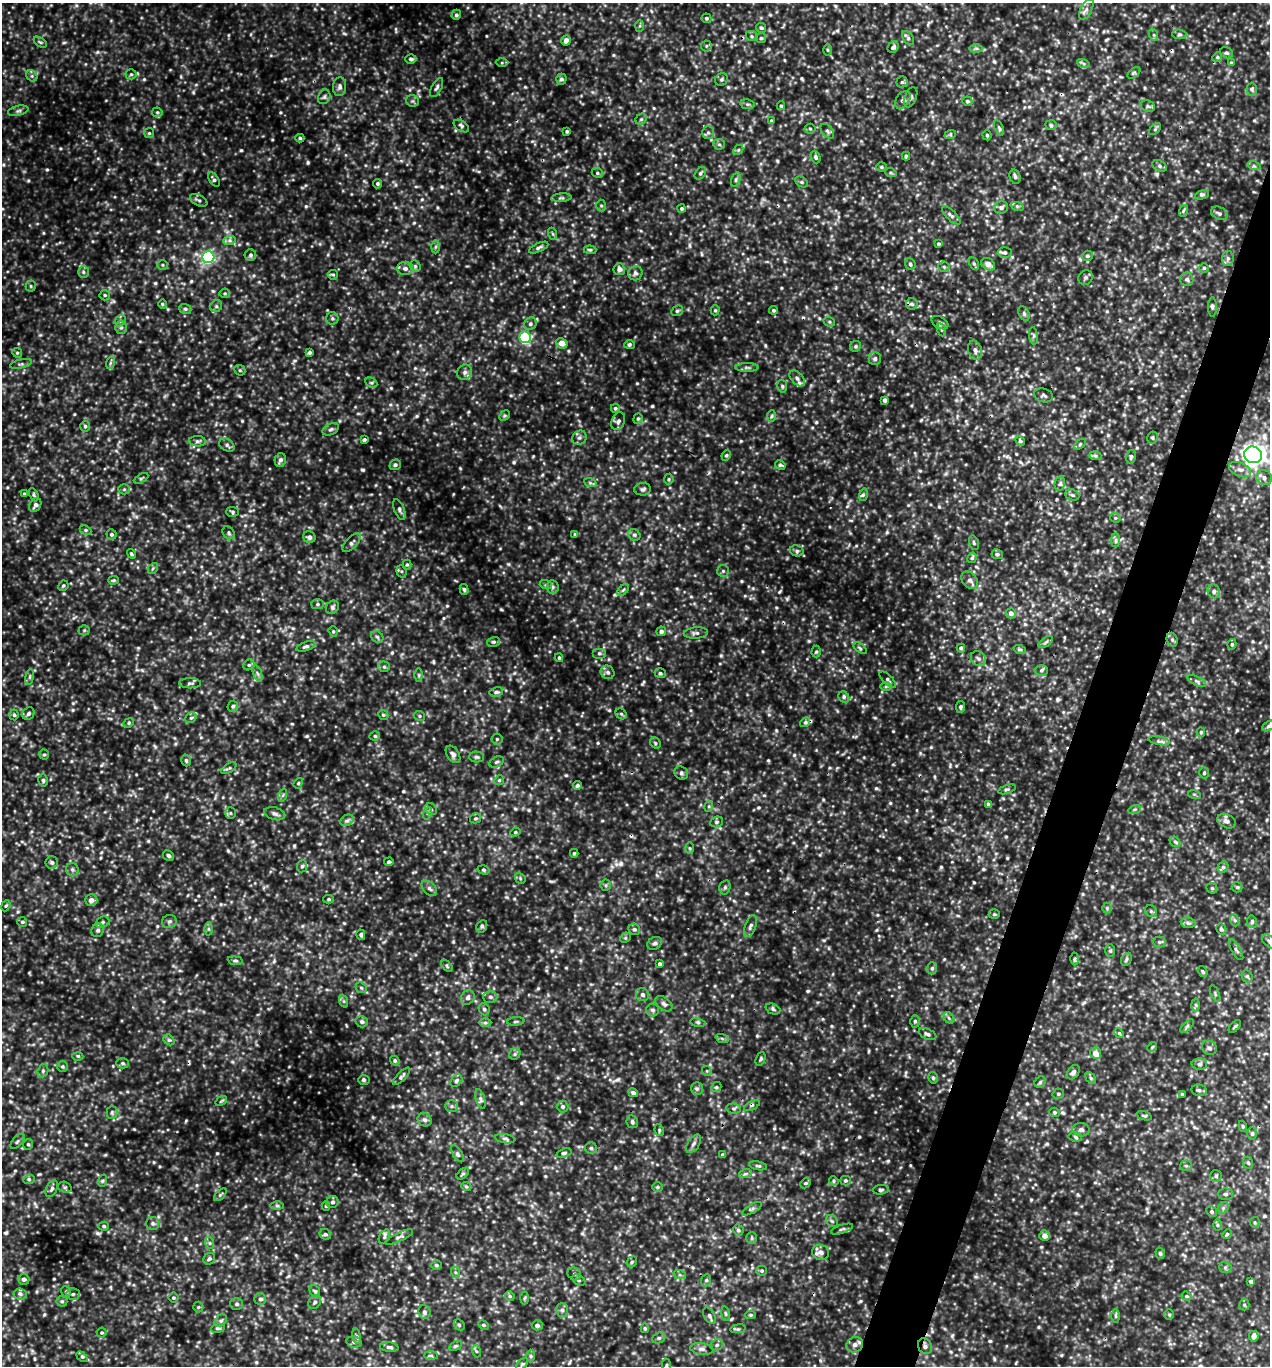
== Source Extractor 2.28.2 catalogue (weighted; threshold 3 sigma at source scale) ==
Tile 10 of 4 x 4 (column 2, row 3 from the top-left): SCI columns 1405-2672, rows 1369-2732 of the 5500 x 5491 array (HDU 1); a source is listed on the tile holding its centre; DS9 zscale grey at full resolution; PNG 1272 x 1368 px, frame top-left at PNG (2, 3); each listed source drawn as its Kron ellipse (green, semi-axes under 4 px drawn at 4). Shown black and unused: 4% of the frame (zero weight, under 3 of 5 exposures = <1% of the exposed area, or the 3 px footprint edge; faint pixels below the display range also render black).
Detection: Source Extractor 2.28.2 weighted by HDU 2 'WHT'; one run over the whole footprint, this tile lists its part. Background 0.356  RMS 0.067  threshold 0.303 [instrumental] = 3 sigma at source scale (4.5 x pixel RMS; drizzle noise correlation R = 1.50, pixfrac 1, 0.05/0.05 arcsec/px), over >= 5 px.
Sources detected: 807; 1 cosmic-ray / hot-pixel residue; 1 long thin detection or spike segment (spike, bleed or trail) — neither listed nor drawn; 6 inside a brighter listed object's ellipse — not listed separately; of the other 799, all 500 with FLUX_AUTO >= 9.29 (the completeness limit of this list) listed and drawn (299 fainter detections not listed), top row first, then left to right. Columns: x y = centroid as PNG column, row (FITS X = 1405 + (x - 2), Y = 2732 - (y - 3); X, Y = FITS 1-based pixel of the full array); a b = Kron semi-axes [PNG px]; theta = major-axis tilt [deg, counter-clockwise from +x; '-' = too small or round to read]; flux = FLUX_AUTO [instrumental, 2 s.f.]
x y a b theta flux
1086 9 11 5 63 29
456 15 5 5 - 14
706 18 5 5 - 13
640 26 6 4 88 9.8
761 28 5 5 - 12
1179 34 7 4 -5 14
1154 35 6 4 -71 11
752 36 6 5 - 11
761 38 5 5 - 11
908 38 7 5 -55 16
566 40 5 5 - 42
40 42 7 4 -36 10
706 46 5 5 - 11
893 47 6 5 - 17
976 48 7 4 0 14
827 50 6 4 -88 10
1227 53 7 5 -27 14
1217 57 5 4 - 9.7
411 59 5 5 - 14
502 63 6 4 1 11
1083 63 6 4 -19 13
1231 63 4 4 - 10
1134 73 7 4 37 12
131 74 5 5 - 11
32 76 6 5 - 13
561 79 5 5 - 15
722 79 7 6 - 14
902 82 5 5 - 12
340 87 9 6 84 27
437 87 10 5 62 17
1252 89 6 5 - 13
324 97 7 6 - 17
911 97 10 6 67 21
903 100 10 6 55 20
412 101 6 6 - 14
967 101 5 4 - 12
747 104 7 5 -10 13
781 106 4 3 - 9.7
1148 106 7 5 -22 16
18 111 10 5 12 17
157 112 5 5 - 9.8
641 119 6 5 - 11
771 121 4 4 - 9.3
1051 125 6 5 - 13
461 126 8 5 -33 17
999 128 8 4 -71 13
810 129 5 5 - 11
1155 129 7 4 46 11
567 131 4 4 - 10
827 131 8 5 -49 17
149 133 5 5 - 9.7
708 133 6 5 - 15
950 135 6 4 19 9.5
987 135 5 4 - 11
300 138 4 4 - 11
719 144 6 5 - 13
738 150 5 4 - 9.9
906 156 4 3 - 9.4
816 157 6 4 -69 15
1159 166 7 5 -28 16
1254 166 7 4 -18 13
881 167 5 4 - 11
597 173 6 4 -22 9.8
700 173 7 5 51 12
891 173 6 4 -19 9.4
1015 177 7 5 -74 15
214 179 8 4 -58 14
736 180 7 4 72 13
801 182 7 5 -27 13
377 184 5 4 - 12
1202 195 7 4 18 14
561 198 10 4 4 14
199 200 9 5 -28 17
601 206 6 5 - 11
1017 206 7 4 -18 11
1001 207 7 6 - 21
682 208 4 4 - 10
1183 211 6 3 72 10
1219 213 9 6 -28 18
951 215 12 5 -44 20
553 234 6 4 -71 10
229 241 6 4 19 15
938 244 4 4 - 9.4
435 247 6 4 88 12
539 248 10 4 24 19
590 250 6 4 -1 12
1005 252 7 5 0 15
250 255 6 6 - 14
1087 256 5 5 - 14
208 257 6 6 - 1200
1228 258 7 6 - 20
910 264 6 5 - 14
974 264 6 4 -62 12
988 264 7 5 -36 60
163 265 5 5 - 10
415 266 6 5 - 13
944 267 6 5 - 12
405 268 8 6 -1 25
1204 268 5 4 - 10
619 269 6 5 - 33
83 272 6 5 - 13
635 273 7 7 - 21
333 275 5 5 - 9.3
1085 278 8 7 - 18
1187 279 7 6 - 20
31 286 5 5 - 10
225 293 5 4 - 10
105 295 5 5 - 11
162 304 4 3 - 9.3
912 304 6 5 - 13
216 306 6 5 - 16
1212 307 10 4 -90 15
185 309 6 5 - 13
715 310 5 4 - 10
774 310 4 4 - 12
677 311 6 5 - 12
1024 313 8 5 -65 15
332 318 6 6 - 14
120 321 6 4 46 12
829 322 6 4 -21 10
940 323 9 5 -31 17
530 324 6 6 - 18
121 327 6 5 - 15
942 330 6 4 -70 12
1033 336 8 4 -82 14
525 337 6 6 - 770
562 343 6 5 - 65
629 345 5 4 - 12
856 346 6 5 - 13
975 350 10 6 -71 32
310 352 4 3 - 12
17 353 5 4 - 9.8
875 359 6 6 - 20
110 363 6 4 71 10
21 364 11 4 13 17
747 367 11 4 0 16
240 370 6 5 - 10
465 372 8 7 - 26
797 378 9 6 -46 23
371 383 6 4 -28 11
782 386 6 5 - 13
1043 395 9 7 -17 18
885 400 4 3 - 20
615 408 4 4 - 11
504 416 6 4 45 10
772 416 6 4 88 9.7
638 419 5 4 - 9.6
618 421 9 6 66 21
85 426 5 4 - 11
331 429 8 5 28 16
579 438 7 6 - 20
1153 438 6 5 - 13
364 440 4 3 - 12
197 441 8 5 -4 17
1020 441 5 4 - 11
1080 444 6 3 37 10
227 445 8 6 -34 17
726 455 5 4 - 10
1253 455 9 8 - 3400
1095 456 6 4 -3 13
1131 457 7 5 78 14
280 460 7 5 76 23
395 465 6 5 - 13
780 465 5 4 - 12
1240 470 11 7 -22 38
141 478 8 3 29 9.8
1264 478 8 7 - 31
669 479 5 5 - 10
590 482 6 4 -21 12
1060 483 7 5 77 15
124 489 5 5 - 11
643 489 8 6 2 16
24 494 3 3 - 14
34 495 7 4 -61 11
863 495 6 4 74 14
1072 495 7 5 -21 15
35 505 7 5 60 23
399 510 11 5 -69 20
233 512 6 5 - 12
1115 518 5 4 - 9.8
85 530 6 4 -27 11
229 533 7 5 -56 14
111 534 5 5 - 14
575 534 4 4 - 11
634 535 6 5 - 14
309 537 6 6 - 20
1116 540 7 4 90 14
352 543 12 5 46 20
974 543 7 4 -73 11
797 551 7 5 -14 16
131 554 5 4 - 10
997 554 6 5 - 14
972 558 5 4 - 11
407 565 5 4 - 9.4
153 568 6 4 46 11
401 571 6 5 - 11
723 571 6 6 - 13
114 580 5 4 - 9.4
970 580 10 7 -49 29
546 585 6 4 -17 9.7
63 586 5 5 - 11
553 587 7 6 - 16
464 589 5 4 - 11
623 590 7 4 45 12
1214 591 7 6 - 21
317 604 6 5 - 12
332 607 7 6 - 16
1011 613 5 5 - 31
84 630 5 5 - 9.9
661 631 5 4 - 18
333 632 5 4 - 9.6
696 633 12 5 4 22
377 637 7 5 -44 13
1172 640 7 5 -70 14
494 642 6 5 - 13
1046 642 8 4 36 13
1232 644 5 4 - 11
306 646 10 4 18 17
860 648 8 4 -37 13
961 648 4 4 - 13
1020 650 6 4 -19 9.9
816 652 6 4 89 12
599 653 7 5 0 15
559 658 4 3 - 9.6
978 658 8 7 - 23
249 665 6 5 - 12
384 667 5 5 - 12
1041 670 6 5 - 15
607 672 7 6 - 20
660 673 5 5 - 12
258 674 8 3 -71 15
419 675 6 4 -90 11
30 677 8 4 81 12
888 680 10 5 -45 17
1196 681 10 4 -27 17
190 683 11 5 0 19
886 686 6 4 -1 11
496 692 7 4 10 16
844 697 6 5 - 14
233 706 6 5 - 13
960 707 6 4 81 12
28 714 6 5 - 16
621 714 6 5 - 10
14 715 5 4 - 10
383 715 5 4 - 11
419 716 6 4 -23 9.9
191 718 6 5 - 13
805 722 5 4 - 14
129 723 5 4 - 10
1269 726 7 4 28 11
1201 732 5 4 - 9.7
375 736 5 4 - 11
497 739 5 5 - 11
1159 741 11 3 -10 17
655 743 6 5 - 11
453 754 9 6 -57 24
44 755 5 4 - 9.9
476 757 7 5 -2 14
186 760 6 4 -73 12
496 762 8 5 27 13
229 768 8 4 34 12
681 773 7 6 - 17
1204 773 5 5 - 12
43 780 6 4 -74 13
499 780 5 4 - 9.3
298 783 5 4 - 9.9
577 785 4 4 - 14
1007 789 9 4 17 13
1194 794 6 4 -18 10
283 795 6 4 71 11
988 804 4 4 - 14
709 806 5 3 - 9.4
431 809 6 5 - 14
1135 809 6 4 18 11
230 813 5 5 - 11
428 813 6 4 71 12
275 814 11 6 -15 25
475 818 5 5 - 10
347 820 7 5 27 19
1227 821 10 6 -23 25
717 822 6 5 - 13
515 832 5 4 - 9.4
1175 842 6 4 -41 11
690 848 6 4 -88 9.4
574 853 4 3 - 9.6
168 856 5 5 - 15
52 862 6 6 - 18
389 862 5 4 - 12
302 866 6 5 - 12
1223 867 6 5 - 14
72 870 7 6 - 16
484 870 6 4 -16 11
520 878 6 4 -49 11
606 885 6 5 - 11
725 887 7 5 75 15
1237 887 5 5 - 10
429 888 9 6 -45 20
1212 888 6 5 - 11
329 899 5 4 - 10
91 900 6 6 - 34
6 906 6 4 66 9.5
1107 908 5 5 - 11
1151 911 6 5 - 14
994 914 5 4 - 9.4
1234 920 6 4 -70 12
169 921 7 6 - 18
22 922 5 5 - 13
102 922 7 5 23 14
1252 922 6 5 - 14
1188 923 7 5 -8 16
482 926 6 5 - 14
751 926 11 5 70 24
208 929 6 4 -89 12
634 929 6 5 - 15
1221 929 6 5 - 15
98 930 7 6 - 19
361 935 5 4 - 13
625 938 6 4 44 9.9
1269 941 9 5 -41 17
1159 942 6 5 - 13
655 943 8 6 31 20
1236 950 12 4 -58 16
1110 951 6 5 - 11
1074 959 6 4 89 9.7
1126 959 7 5 60 13
235 961 7 4 -8 11
660 964 4 4 - 18
447 966 7 4 -46 10
932 968 6 5 - 13
1203 971 6 4 -52 10
1247 976 6 5 - 13
361 988 6 5 - 11
1215 994 9 3 -69 11
642 995 7 6 - 19
468 997 7 6 - 26
490 997 7 6 - 19
343 1001 7 4 -70 11
664 1004 10 6 -38 23
1196 1005 6 4 -88 12
484 1009 6 5 - 16
773 1009 8 5 -22 16
653 1010 6 6 - 17
949 1018 6 4 -48 13
516 1021 8 3 5 9.4
915 1021 6 5 - 13
362 1022 6 5 - 18
485 1023 6 4 0 13
698 1023 8 3 -9 11
1187 1026 9 3 45 12
1235 1026 8 3 49 9.4
1119 1033 5 4 - 10
928 1034 9 5 -23 18
722 1038 7 4 -20 12
169 1040 6 5 - 13
1152 1047 5 4 - 9.3
1209 1048 8 7 - 22
1095 1053 6 5 - 66
515 1054 6 5 - 13
78 1056 5 3 - 9.8
761 1059 7 4 69 12
395 1061 5 4 - 11
123 1063 6 5 - 13
1199 1064 8 6 -1 16
62 1067 5 5 - 11
43 1071 7 5 71 14
707 1071 5 4 - 9.8
1073 1072 8 5 54 24
402 1076 11 4 45 16
933 1078 6 4 -74 12
1091 1078 6 4 -60 11
364 1080 6 5 - 13
456 1081 7 5 48 14
1040 1082 6 5 - 12
716 1087 5 4 - 10
697 1089 6 5 - 17
1199 1090 8 5 -10 17
633 1093 5 4 - 19
1058 1094 6 5 - 12
1182 1094 3 3 - 9.4
480 1099 10 4 -72 18
221 1101 6 4 34 9.3
752 1105 8 4 28 14
451 1106 6 5 - 15
563 1106 6 6 - 15
734 1109 7 5 -6 15
112 1112 6 5 - 13
1055 1112 5 4 - 11
1144 1116 8 3 -18 9.3
425 1120 7 6 - 19
632 1122 6 5 - 17
1243 1126 6 4 -70 9.5
659 1130 6 4 -81 9.8
1081 1130 8 6 -5 22
1252 1133 6 5 - 13
1075 1137 6 5 - 13
505 1139 10 4 -9 16
17 1141 9 5 49 14
28 1144 5 4 - 10
693 1144 10 5 57 22
591 1148 6 6 - 15
564 1153 8 4 17 14
458 1154 9 4 -58 16
723 1155 4 3 - 14
1248 1163 6 5 - 12
758 1166 9 4 -10 12
1186 1166 6 5 - 12
463 1174 7 4 43 11
745 1174 6 4 18 11
1216 1176 6 6 - 14
29 1180 6 4 21 11
102 1181 6 4 71 9.7
834 1181 5 4 - 9.5
845 1181 5 5 - 11
806 1183 6 4 43 10
65 1187 7 5 -19 13
466 1187 5 4 - 9.5
657 1187 5 4 - 10
52 1189 9 5 63 18
881 1190 8 4 6 14
1226 1194 7 5 0 16
220 1195 8 4 45 12
332 1202 6 6 - 18
277 1206 6 4 -1 13
326 1206 5 4 - 9.8
1223 1208 6 5 - 16
752 1209 11 4 30 16
1212 1212 5 5 - 14
832 1221 7 5 -45 15
1255 1222 5 5 - 9.6
153 1223 6 6 - 17
1217 1225 6 4 -90 9.9
104 1226 5 4 - 11
842 1229 11 3 18 16
738 1230 5 5 - 14
325 1234 6 5 - 15
1227 1234 5 4 - 9.5
1044 1236 5 5 - 43
384 1237 8 5 61 13
399 1237 15 4 25 20
752 1238 6 5 - 11
210 1243 6 4 -71 11
821 1252 8 7 - 26
1160 1253 6 4 -73 11
209 1259 6 5 - 14
632 1262 6 4 49 10
436 1265 5 4 - 10
1225 1267 6 6 - 14
762 1271 5 5 - 10
455 1272 6 4 -71 10
574 1274 7 6 - 18
680 1275 6 4 -18 11
24 1279 5 5 - 24
578 1280 7 5 -26 13
706 1280 6 5 - 12
1251 1281 4 3 - 18
66 1291 6 4 -52 9.7
315 1291 6 5 - 13
20 1294 7 5 -8 18
73 1294 7 5 3 15
510 1296 5 4 - 9.4
1187 1296 5 4 - 9.7
173 1298 5 5 - 9.5
524 1298 6 4 88 9.7
260 1299 6 6 - 20
62 1301 5 5 - 12
315 1302 7 5 52 16
237 1304 6 6 - 16
1244 1305 5 5 - 9.9
198 1307 5 5 - 9.8
562 1310 7 6 - 17
424 1312 7 6 - 19
725 1314 7 4 -81 11
751 1315 5 4 - 9.4
1169 1315 5 5 - 9.4
709 1316 9 5 -59 17
1116 1316 7 4 -89 12
221 1321 7 5 46 14
459 1325 6 5 - 11
483 1325 6 4 -27 11
537 1325 5 5 - 22
218 1328 7 4 8 13
645 1328 5 4 - 10
738 1329 8 3 11 11
102 1333 5 5 - 9.4
357 1336 8 4 -82 13
1254 1336 5 4 - 53
659 1338 7 5 20 14
354 1342 8 5 -10 20
717 1345 7 5 24 15
855 1345 9 7 29 32
455 1346 7 4 27 10
925 1346 8 6 -65 26
389 1347 9 4 -5 19
702 1349 12 5 -8 25
476 1351 6 4 -71 9.3
431 1355 7 4 -1 13
530 1356 6 4 -89 11
82 1357 6 4 -44 13
522 1364 7 4 44 11
666 1365 6 4 -87 11
Overlapping masked pixels (flux is a lower limit): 2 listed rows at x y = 1253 455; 925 1346
Isophote crosses this tile's border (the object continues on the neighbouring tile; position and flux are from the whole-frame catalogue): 4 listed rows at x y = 1253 455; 1269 726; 1269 941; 666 1365
Unlisted compact peaks at least as high as the median listed source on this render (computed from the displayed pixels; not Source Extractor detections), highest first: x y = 876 788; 97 52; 217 1153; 514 462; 508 564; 348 1087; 460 468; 355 1174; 566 775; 787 598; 507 897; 346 1025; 621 864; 44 1315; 186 1121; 193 92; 889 618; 1054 187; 344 923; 765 345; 617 1080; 920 753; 1057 699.